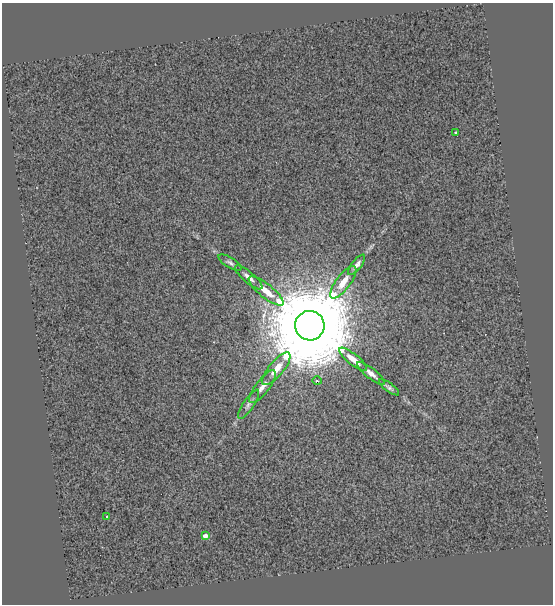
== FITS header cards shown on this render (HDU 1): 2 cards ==
NAXIS1  =                  551
NAXIS2  =                  602

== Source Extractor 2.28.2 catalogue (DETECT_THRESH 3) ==
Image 551 x 602 px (HDU 1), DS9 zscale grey, 1 PNG px = 1 image px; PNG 555 x 606 px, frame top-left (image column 1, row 602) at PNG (2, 3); each listed source drawn as its Kron ellipse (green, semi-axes under 4 px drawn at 4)
Background 0.0654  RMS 0.5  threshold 1.49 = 3 sigma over >= 5 px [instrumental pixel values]
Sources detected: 16; all 16 listed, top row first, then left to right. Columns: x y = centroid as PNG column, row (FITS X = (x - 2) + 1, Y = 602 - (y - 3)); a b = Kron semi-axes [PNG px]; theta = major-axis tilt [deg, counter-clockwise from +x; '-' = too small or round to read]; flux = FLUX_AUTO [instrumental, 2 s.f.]
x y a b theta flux
455 132 3 2 - 32
230 263 13 5 -31 110
357 265 12 5 52 140
249 277 17 5 -40 190
343 282 19 7 53 470
266 291 22 6 -39 520
310 326 15 14 - 880000
353 359 17 5 -38 440
276 369 20 7 50 480
371 373 17 5 -39 220
317 381 4 3 - 37
262 387 20 7 53 260
389 387 12 4 -36 92
249 404 17 5 56 150
106 516 3 3 - 64
205 536 4 4 - 260